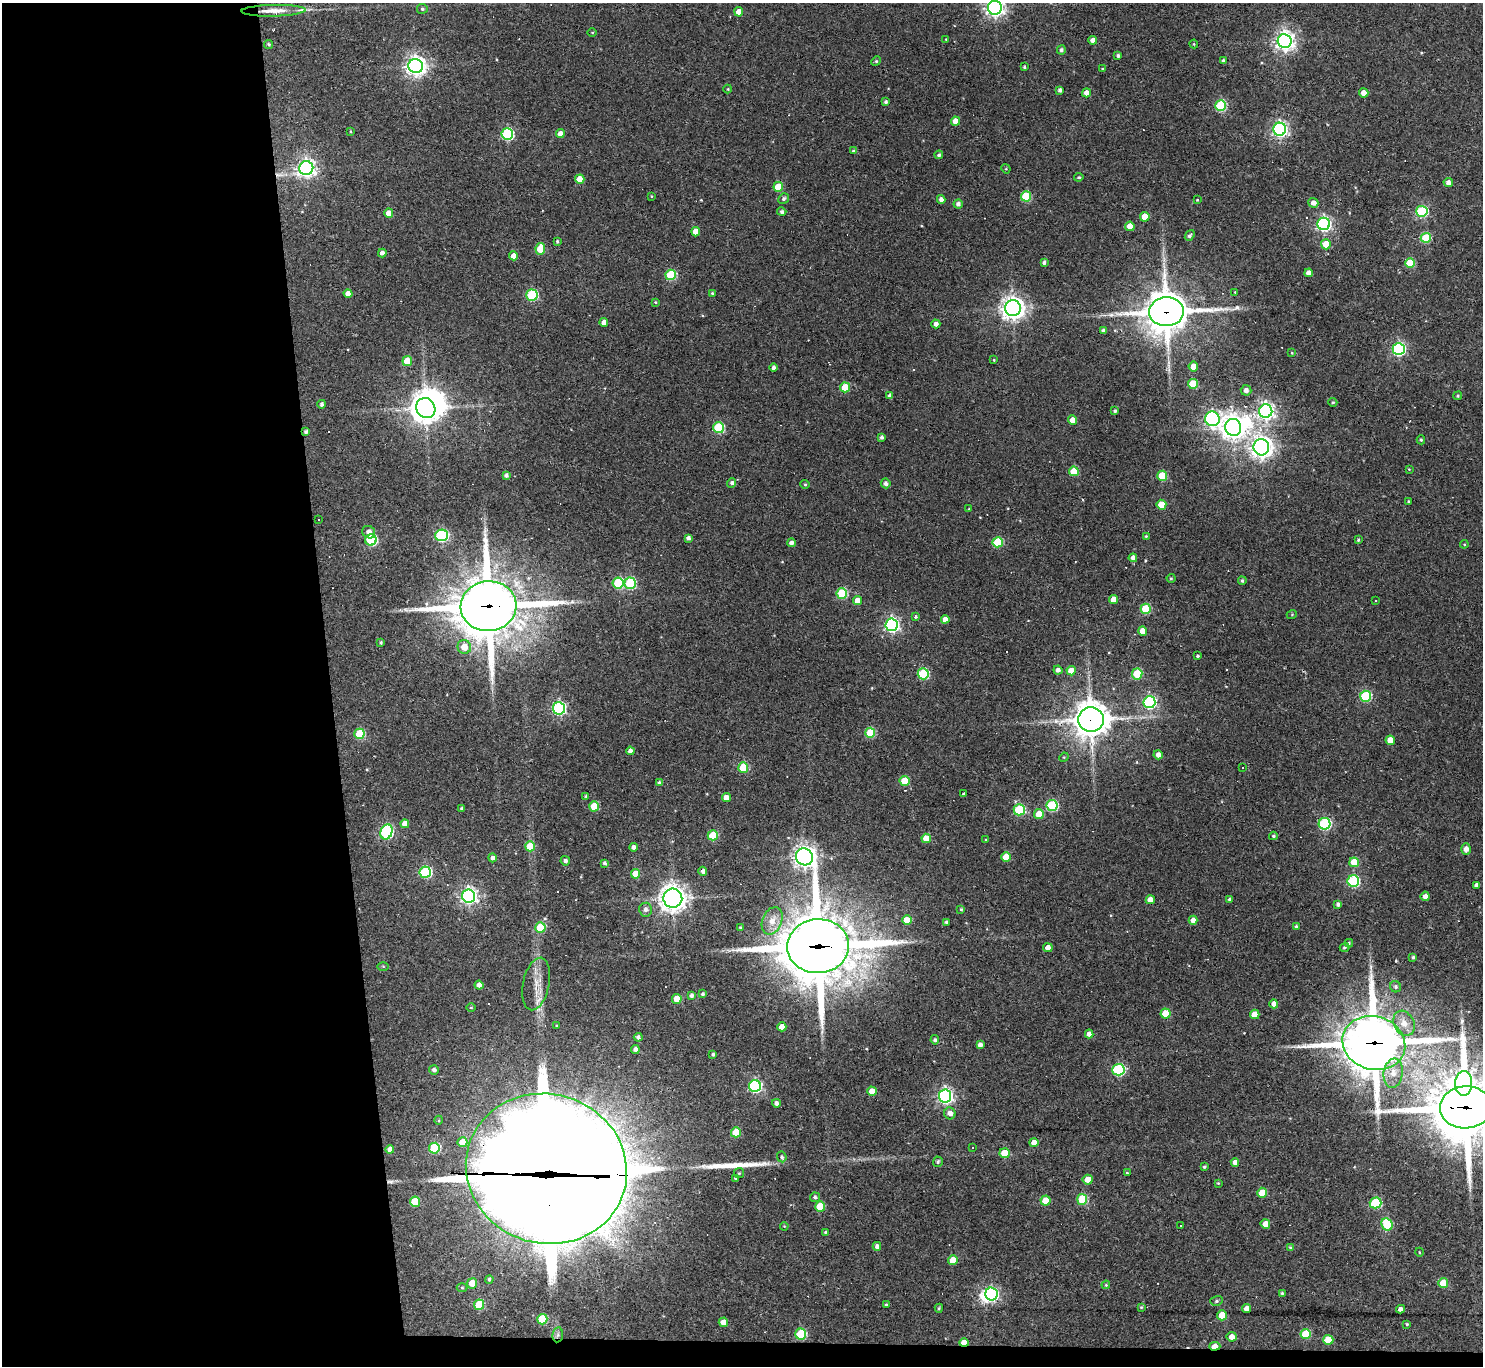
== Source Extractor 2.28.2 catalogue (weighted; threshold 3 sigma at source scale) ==
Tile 7 of 3 x 3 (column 1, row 3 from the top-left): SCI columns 1-1481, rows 203-1566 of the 4443 x 4419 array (HDU 1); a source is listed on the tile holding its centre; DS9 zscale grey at full resolution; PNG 1485 x 1368 px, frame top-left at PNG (2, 3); each listed source drawn as its Kron ellipse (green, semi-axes under 4 px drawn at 4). Shown black and unused: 23% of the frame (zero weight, under 2 of 3 exposures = <1% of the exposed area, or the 3 px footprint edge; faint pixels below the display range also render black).
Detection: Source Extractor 2.28.2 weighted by HDU 2 'WHT'; one run over the whole footprint, this tile lists its part. Background 0.18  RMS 0.0085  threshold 0.0381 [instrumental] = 3 sigma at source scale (4.5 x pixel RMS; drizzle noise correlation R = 1.50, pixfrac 1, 0.05/0.05 arcsec/px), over >= 5 px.
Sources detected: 317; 7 inside a brighter object's white glare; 14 cosmic-ray / hot-pixel residue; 3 long thin detections or spike segments (spike, bleed or trail) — neither listed nor drawn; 2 inside a brighter listed object's ellipse — not listed separately; the other 291 listed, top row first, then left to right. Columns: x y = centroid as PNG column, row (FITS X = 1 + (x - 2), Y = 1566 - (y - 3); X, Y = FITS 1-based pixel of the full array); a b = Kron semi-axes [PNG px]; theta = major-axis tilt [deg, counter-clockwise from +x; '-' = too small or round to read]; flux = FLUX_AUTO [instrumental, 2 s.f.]
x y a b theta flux
995 8 7 7 - 400
422 9 5 5 - 1.4
273 11 32 6 1 12
739 12 4 4 - 7.9
592 32 5 3 - 0.73
946 39 3 2 - 0.58
1093 40 4 4 - 4.9
1285 41 7 7 - 440
268 44 4 4 - 1.6
1194 44 4 4 - 0.85
1061 50 4 4 - 2.2
1118 56 4 3 - 1.5
876 61 5 4 - 1
1223 61 4 4 - 2
416 66 7 7 - 510
1024 67 3 3 - 1
1103 69 4 3 - 0.74
728 89 4 4 - 0.74
1060 90 4 4 - 2.8
1086 93 4 4 - 5.1
1364 93 5 4 - 6.3
886 102 4 4 - 1.8
1221 106 5 5 - 65
955 121 4 4 - 7.2
1280 129 6 6 - 250
350 131 4 3 - 0.89
507 134 6 5 - 100
560 134 4 4 - 6.8
854 151 4 4 - 1.7
939 155 4 4 - 2
306 168 7 7 - 370
1006 169 5 4 - 0.75
1079 177 4 4 - 1.3
580 179 5 4 - 15
1448 182 5 4 - 3.3
778 187 5 5 - 25
651 196 4 2 - 0.58
1026 196 5 5 - 45
784 199 5 5 - 1.9
941 199 4 4 - 3.5
1197 200 3 3 - 1
1313 203 5 5 - 4.5
958 204 4 4 - 2.9
1422 211 6 5 - 76
782 212 4 4 - 2.4
389 213 4 4 - 10
1145 217 5 5 - 14
1324 224 6 6 - 210
1130 226 4 4 - 8.8
696 232 5 4 - 8.6
1190 235 6 4 52 2.1
1426 238 5 5 - 41
557 241 3 3 - 1.2
1326 244 5 5 - 17
540 249 6 5 - 21
382 253 4 4 - 3.7
513 256 4 4 - 7.2
1044 262 4 3 - 2.2
1410 263 5 5 - 31
1309 273 4 4 - 4.8
671 275 5 5 - 59
1235 292 3 3 - 0.52
712 293 4 3 - 1
348 294 4 4 - 5.9
532 295 5 5 - 81
655 302 4 4 - 0.81
1013 308 8 8 - 670
1166 312 17 14 4 2400
604 322 4 4 - 5.3
936 324 4 4 - 3.8
1103 331 4 4 - 3.3
1399 349 6 6 - 150
1292 353 4 3 - 0.65
994 360 3 3 - 0.73
407 361 5 5 - 18
1193 366 5 5 - 8.6
773 368 4 3 - 2.7
1193 384 5 5 - 32
845 387 5 5 - 26
1246 390 5 5 - 3.5
890 396 4 4 - 3.7
1458 396 4 4 - 1.1
1333 402 4 4 - 0.95
322 404 4 4 - 2.2
426 408 10 9 - 1100
1115 411 3 3 - 1.4
1266 411 7 6 - 300
1212 419 7 7 - 250
1073 420 4 4 - 10
1233 427 8 8 - 700
718 428 5 5 - 65
306 432 3 3 - 1.7
881 437 4 3 - 2.2
1421 440 4 4 - 1
1261 447 8 8 - 570
1409 469 4 3 - 0.71
1074 471 5 5 - 24
506 475 4 3 - 2.3
1162 476 5 5 - 30
732 483 4 4 - 2.5
886 483 5 4 - 2.8
805 484 5 4 - 0.98
1408 501 3 3 - 0.7
1161 505 5 5 - 18
969 509 4 3 - 0.66
318 519 3 3 - 2.2
369 532 7 6 - 5.2
442 535 6 5 - 120
1146 536 3 3 - 0.77
688 538 4 4 - 3.1
371 540 5 5 - 84
1358 540 4 4 - 1.2
998 542 5 5 - 40
791 543 4 4 - 3.1
1464 544 4 4 - 0.86
1133 558 4 4 - 3.8
1171 578 4 4 - 0.91
1242 581 4 3 - 1.2
618 583 5 5 - 57
630 583 6 5 - 70
842 593 5 5 - 50
1113 599 4 4 - 7.3
858 601 4 4 - 9.3
1376 601 3 2 - 0.71
489 606 28 25 5 4000
1146 609 5 5 - 39
1292 614 5 3 - 0.7
915 617 3 3 - 1.3
945 619 4 4 - 5.3
892 625 6 6 - 230
1143 631 5 4 - 9.2
381 642 4 3 - 1
464 647 7 6 - 12
1198 656 3 3 - 1.1
1058 670 4 4 - 3.2
1071 671 4 4 - 13
923 674 5 5 - 68
1137 674 5 5 - 38
1365 696 5 5 - 72
1149 702 6 6 - 140
559 708 6 6 - 140
1091 720 13 12 - 1500
870 733 5 5 - 38
359 734 5 5 - 45
1390 740 5 4 - 9.2
630 751 4 4 - 4.6
1158 755 4 4 - 4.8
1064 757 5 4 - 0.86
743 767 5 5 - 42
1242 768 3 2 - 1.3
905 781 5 5 - 24
659 783 4 3 - 1.7
964 793 3 2 - 0.92
586 796 4 3 - 1
726 798 4 4 - 8.1
1052 805 5 5 - 78
594 806 5 5 - 26
462 809 3 3 - 1.9
1019 810 5 5 - 65
1039 814 5 5 - 14
405 824 4 4 - 7.5
1325 824 6 6 - 110
386 832 7 6 - 130
713 835 5 5 - 31
1273 836 4 4 - 1.2
926 838 5 4 - 16
986 840 4 3 - 0.67
530 846 5 5 - 23
634 847 4 4 - 3.2
1466 849 6 4 86 4.8
804 857 9 8 - 510
1006 857 5 4 - 14
492 858 4 4 - 3.2
565 861 5 4 - 2.5
1354 862 5 5 - 18
604 863 4 3 - 1.7
703 871 4 4 - 3.1
425 872 6 5 - 96
635 874 5 4 - 19
1353 881 6 5 - 93
1477 885 4 4 - 4.3
468 896 6 6 - 300
1425 896 4 4 - 4.2
673 898 9 9 - 780
1230 899 3 3 - 1.8
1150 900 4 4 - 8.3
1338 904 4 4 - 2.1
961 909 3 3 - 0.96
645 910 7 6 - 3.4
907 920 5 4 - 14
1193 920 4 4 - 5
772 921 14 9 67 10
947 922 4 3 - 1.8
1296 926 3 3 - 0.95
540 927 5 5 - 34
741 928 4 3 - 1.2
1349 943 4 4 - 1.1
818 946 31 27 4 5900
1344 947 5 4 - 1.2
1048 948 5 4 - 5.8
1413 957 4 3 - 1.3
383 966 6 4 -1 0.96
536 984 27 13 78 13
479 985 4 4 - 4
1395 987 6 5 - 1.9
702 994 4 3 - 1.4
691 995 4 3 - 2.6
677 999 5 5 - 19
1274 1004 4 4 - 4.8
471 1007 4 3 - 0.67
1165 1014 5 5 - 20
1255 1014 5 4 - 12
1404 1023 13 10 -64 9.6
557 1026 3 3 - 1
782 1027 4 4 - 9.1
1089 1034 4 4 - 5
638 1037 4 4 - 2.3
935 1040 4 4 - 2.1
1374 1043 32 26 -16 3700
980 1045 4 4 - 4.2
635 1049 4 4 - 3.3
713 1054 4 3 - 1.5
434 1070 5 4 - 2.6
1118 1070 6 6 - 100
1393 1073 15 9 82 9.6
1464 1083 12 8 89 200
755 1086 6 6 - 130
872 1091 5 4 - 11
945 1096 6 6 - 230
776 1103 4 4 - 2.9
1466 1107 26 21 1 5000
950 1113 6 5 - 4.8
439 1120 4 3 - 0.8
736 1132 5 5 - 26
462 1142 5 5 - 13
1034 1142 4 4 - 7.8
434 1148 5 5 - 60
973 1148 3 3 - 0.93
390 1149 4 4 - 5.2
1004 1153 5 5 - 18
782 1157 5 4 - 1.6
938 1162 5 5 - 1.7
1235 1163 4 4 - 5.2
1204 1167 3 3 - 1.1
546 1169 81 74 -17 22000
739 1173 5 5 - 1
1127 1173 4 3 - 0.89
736 1178 4 3 - 2.1
1088 1180 5 5 - 12
1218 1183 3 3 - 0.72
1262 1193 5 4 - 16
815 1197 5 5 - 2
1082 1199 5 5 - 49
1045 1201 5 5 - 16
415 1202 5 5 - 29
1375 1203 6 5 - 65
820 1207 5 5 - 25
1265 1224 5 4 - 8.3
1387 1224 6 5 - 43
1180 1225 3 3 - 2.1
784 1226 4 3 - 0.64
825 1232 4 3 - 0.88
877 1246 4 4 - 3.6
1290 1247 4 3 - 0.86
1419 1252 4 3 - 0.84
953 1260 5 5 - 14
489 1279 4 4 - 1.6
472 1283 5 5 - 13
1443 1283 5 5 - 19
1106 1285 4 3 - 0.81
462 1288 5 3 - 0.94
1282 1293 3 3 - 0.99
991 1294 6 6 - 150
1216 1301 6 5 - 1.5
886 1304 3 2 - 0.92
479 1305 5 5 - 38
1141 1307 3 2 - 0.77
939 1308 4 4 - 1
1247 1308 4 4 - 5.8
1401 1309 4 4 - 3.6
1222 1315 5 5 - 25
542 1319 5 5 - 36
723 1322 5 4 - 8.4
1407 1324 3 3 - 1
801 1334 5 5 - 64
1305 1334 5 5 - 29
558 1335 7 5 82 2.3
1232 1337 5 5 - 6.9
1328 1340 5 5 - 17
964 1343 5 4 - 9.8
1215 1346 5 4 - 13
Overlapping masked pixels (flux is a lower limit): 11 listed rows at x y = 273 11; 1166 312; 306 432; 489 606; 1091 720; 818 946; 1374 1043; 1466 1107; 546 1169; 964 1343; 1215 1346
Isophote crosses this tile's border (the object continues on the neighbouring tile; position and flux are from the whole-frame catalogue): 2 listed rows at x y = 995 8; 1466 1107